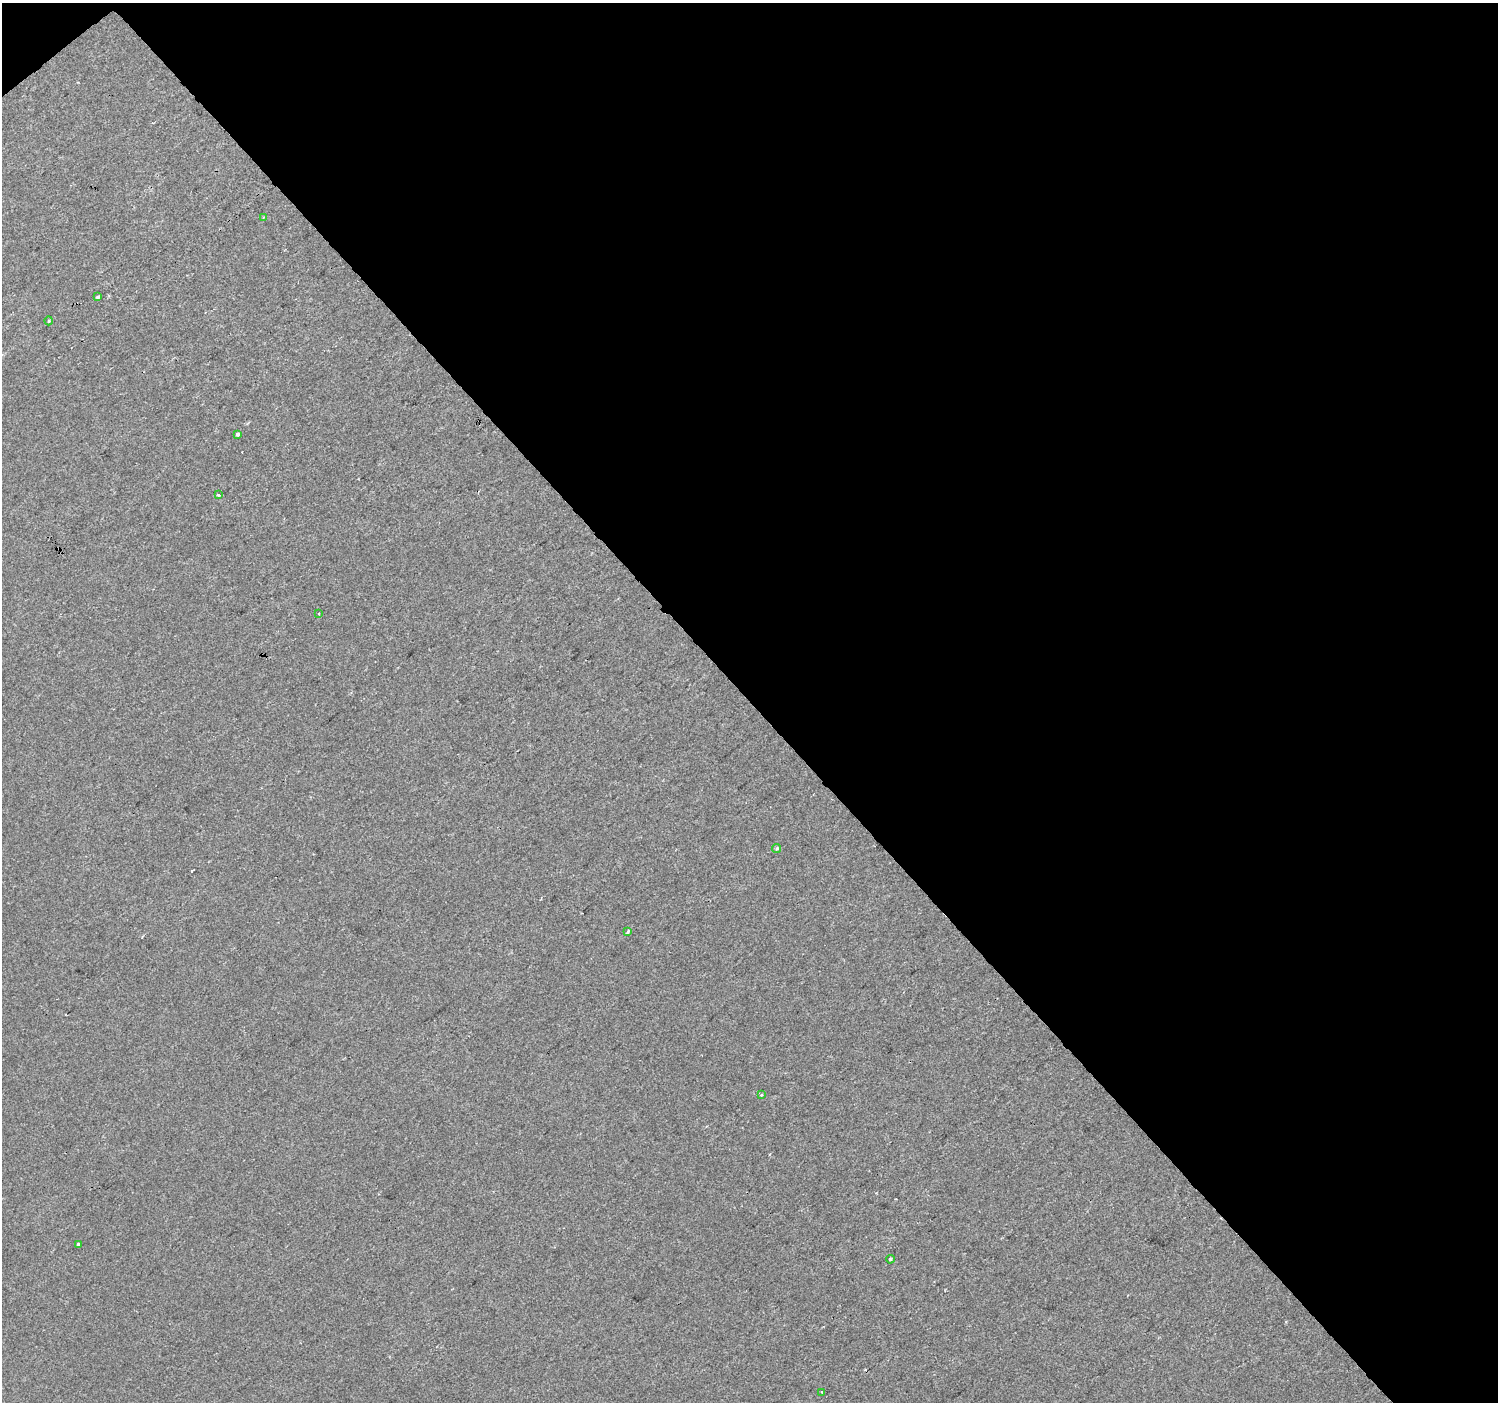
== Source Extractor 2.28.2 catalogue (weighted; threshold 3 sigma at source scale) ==
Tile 2 of 2 x 2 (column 2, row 1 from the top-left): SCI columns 1497-2992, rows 1479-2878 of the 2993 x 2976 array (HDU 1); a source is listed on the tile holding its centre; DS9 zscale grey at full resolution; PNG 1500 x 1404 px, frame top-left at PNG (2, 3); each listed source drawn as its Kron ellipse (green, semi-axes under 4 px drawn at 4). Shown black and unused: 50% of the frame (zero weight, under 2 of 3 exposures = <1% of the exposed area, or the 3 px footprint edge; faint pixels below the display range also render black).
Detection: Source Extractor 2.28.2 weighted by HDU 2 'WHT'; one run over the whole footprint, this tile lists its part. Background -2.79e-04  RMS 0.004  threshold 0.0179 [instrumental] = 3 sigma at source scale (4.5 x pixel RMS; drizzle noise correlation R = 1.50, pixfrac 1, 0.0396/0.0396 arcsec/px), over >= 5 px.
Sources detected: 14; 2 cosmic-ray / hot-pixel residue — neither listed nor drawn; the other 12 listed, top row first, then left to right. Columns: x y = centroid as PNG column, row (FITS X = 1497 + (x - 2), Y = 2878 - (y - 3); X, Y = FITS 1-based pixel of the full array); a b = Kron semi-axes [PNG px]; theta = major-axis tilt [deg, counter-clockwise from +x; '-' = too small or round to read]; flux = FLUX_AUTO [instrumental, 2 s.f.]
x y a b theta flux
263 217 4 3 - 0.49
97 297 3 3 - 1.7
49 321 4 3 - 0.35
237 434 4 3 - 1.4
218 495 3 3 - 0.67
318 613 3 3 - 0.76
777 848 5 3 - 0.95
628 932 4 3 - 2.1
761 1095 3 2 - 0.68
78 1244 3 3 - 1.1
890 1259 4 3 - 0.53
822 1392 3 3 - 1.7